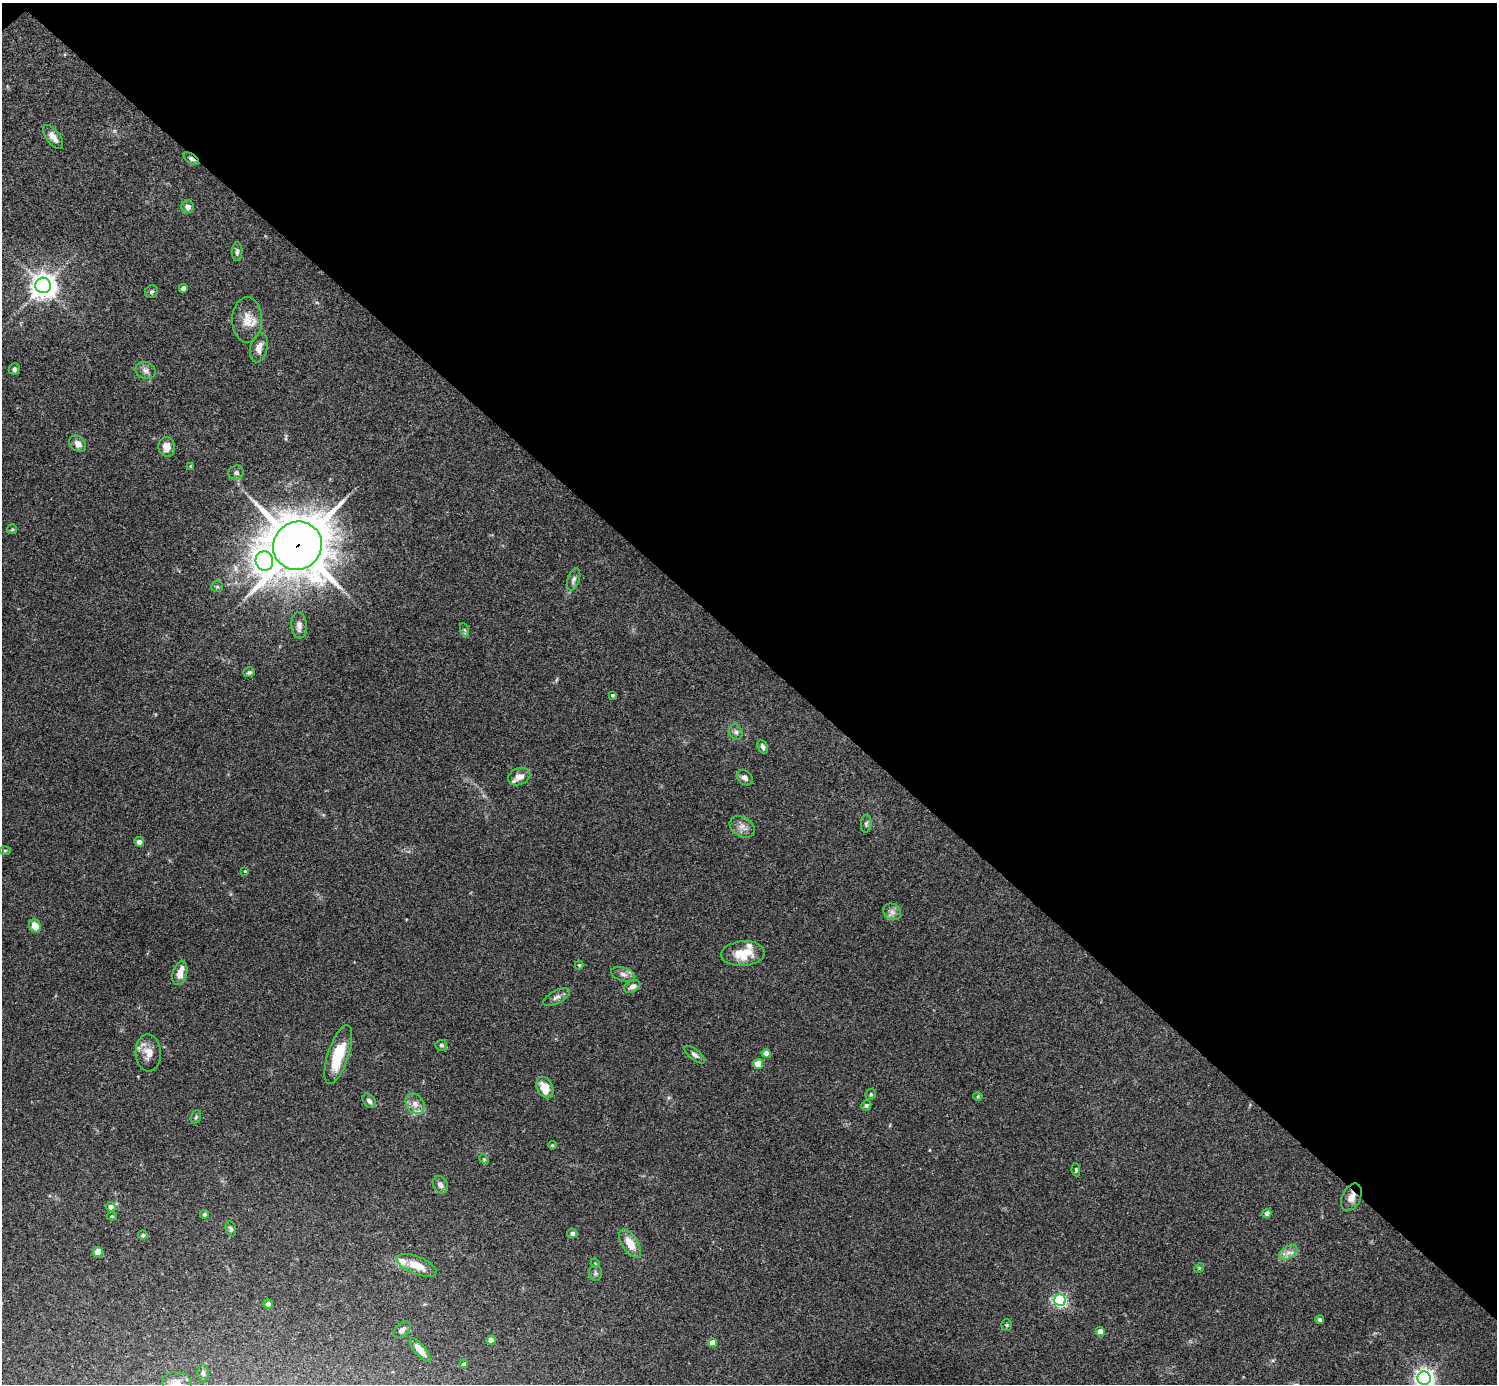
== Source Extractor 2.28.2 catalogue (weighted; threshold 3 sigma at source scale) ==
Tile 3 of 4 x 4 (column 3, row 1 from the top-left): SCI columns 2993-4487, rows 4306-5687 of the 5988 x 5988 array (HDU 1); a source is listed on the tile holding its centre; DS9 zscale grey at full resolution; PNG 1499 x 1386 px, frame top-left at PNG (2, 3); each listed source drawn as its Kron ellipse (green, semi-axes under 4 px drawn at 4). Shown black and unused: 47% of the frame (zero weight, under 3 of 4 exposures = <1% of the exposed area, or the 3 px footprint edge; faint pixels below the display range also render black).
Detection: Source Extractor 2.28.2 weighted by HDU 2 'WHT'; one run over the whole footprint, this tile lists its part. Background 0.0754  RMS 0.0055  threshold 0.0247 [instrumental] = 3 sigma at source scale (4.5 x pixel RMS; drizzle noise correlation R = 1.50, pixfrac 1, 0.05/0.05 arcsec/px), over >= 5 px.
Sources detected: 92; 6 inside a brighter listed object's ellipse — not listed separately; the other 86 listed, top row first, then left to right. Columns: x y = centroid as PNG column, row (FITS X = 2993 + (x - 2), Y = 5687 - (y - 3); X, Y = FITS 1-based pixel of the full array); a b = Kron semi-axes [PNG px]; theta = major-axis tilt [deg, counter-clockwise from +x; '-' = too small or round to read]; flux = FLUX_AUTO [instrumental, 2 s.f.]
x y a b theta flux
53 137 14 6 -53 3.8
191 159 9 4 -33 1.7
188 207 6 6 - 2.7
237 252 9 5 87 1.4
43 285 8 7 - 560
183 288 4 4 - 2.2
151 292 7 6 - 1.1
247 320 23 15 90 8
259 348 15 8 77 4
14 369 6 5 - 1.3
145 370 10 8 -22 2.3
78 444 9 7 -46 3.3
167 447 10 8 -77 4.8
191 466 4 4 - 1.2
236 473 8 7 - 1.4
12 529 5 5 - 0.6
297 546 25 23 40 2400
264 561 10 8 -76 230
574 579 11 6 70 1.8
217 587 5 5 - 0.85
299 625 13 7 -84 3
465 630 7 4 -70 0.82
249 672 6 5 - 1.2
612 695 4 4 - 0.93
736 732 8 6 -63 1.6
763 747 7 5 -66 1.8
519 777 11 8 22 4.1
745 778 9 6 -39 2.4
866 824 9 5 87 1.2
742 827 13 9 -32 3.9
139 842 5 4 - 2.3
5 850 6 4 1 0.58
245 871 4 3 - 0.43
892 912 9 7 -35 2.4
35 926 7 5 -62 8.2
743 954 22 12 5 13
579 965 4 4 - 0.75
180 973 12 7 75 5.3
623 974 12 6 -17 2.5
632 986 8 5 27 2.8
556 997 14 6 27 2.3
441 1045 6 5 - 1.2
148 1053 18 12 -87 6.3
766 1053 4 4 - 5.8
338 1055 31 10 72 19
695 1055 12 5 -39 1.9
758 1064 5 5 - 6.9
545 1087 11 8 -66 8.4
871 1094 5 5 - 0.97
978 1096 4 4 - 0.61
369 1101 8 5 -52 1.7
415 1104 11 8 -55 3.5
866 1105 5 4 - 1.1
196 1117 7 5 69 0.81
552 1145 4 4 - 0.58
484 1159 5 4 - 0.59
1076 1170 6 4 -82 0.79
440 1185 9 7 -62 2.2
1351 1197 14 9 64 4.2
111 1207 5 4 - 3.3
1267 1213 4 4 - 2.3
204 1214 4 4 - 0.97
112 1216 5 4 - 0.68
231 1229 7 5 -77 1.1
572 1233 5 5 - 1.8
143 1235 4 4 - 1.1
630 1244 16 8 -57 8.6
98 1252 5 5 - 7
1288 1252 10 6 34 2.6
595 1263 5 3 - 0.53
417 1265 21 8 -22 8.9
1199 1268 5 4 - 0.57
595 1273 7 6 - 1.3
1060 1300 6 5 - 100
268 1304 4 4 - 2.3
1320 1320 4 4 - 0.89
1007 1325 5 5 - 0.86
402 1330 10 6 39 2.5
1100 1332 4 4 - 5.3
491 1340 5 4 - 3.1
713 1343 4 4 - 5.4
420 1350 14 5 -50 4.5
463 1364 4 4 - 1.1
203 1373 9 5 -84 1.5
1424 1378 7 6 - 290
177 1383 15 11 -9 4.4
Overlapping masked pixels (flux is a lower limit): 3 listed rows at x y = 191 159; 297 546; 1351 1197
Isophote crosses this tile's border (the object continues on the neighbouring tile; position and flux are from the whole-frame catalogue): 2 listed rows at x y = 1424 1378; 177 1383